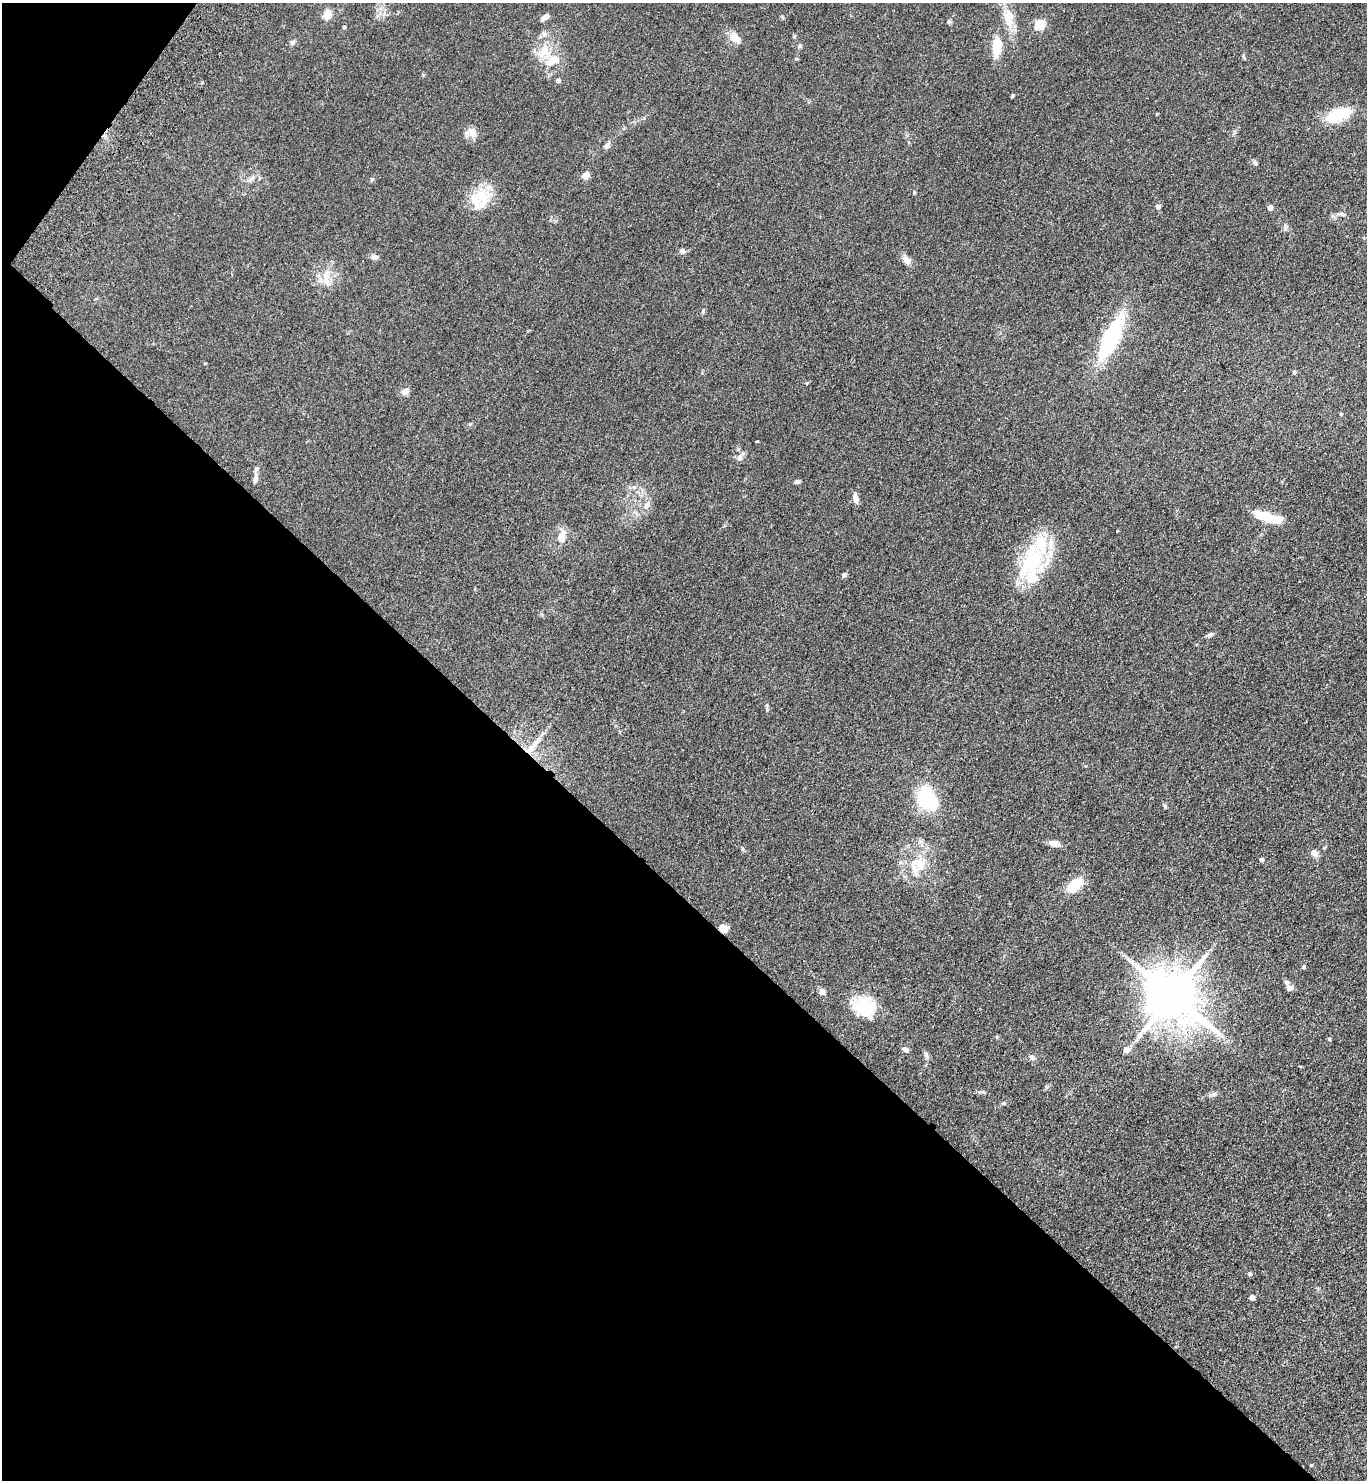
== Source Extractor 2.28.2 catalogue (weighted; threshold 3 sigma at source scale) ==
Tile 9 of 4 x 4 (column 1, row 3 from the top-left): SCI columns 392-1756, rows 1562-3039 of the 6103 x 6077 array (HDU 1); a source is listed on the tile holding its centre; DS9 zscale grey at full resolution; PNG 1369 x 1482 px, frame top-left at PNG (2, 3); no overlay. Shown black and unused: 41% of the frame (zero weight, under 3 of 4 exposures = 6% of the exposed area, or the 3 px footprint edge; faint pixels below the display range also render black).
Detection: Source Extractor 2.28.2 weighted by HDU 2 'WHT'; one run over the whole footprint, this tile lists its part. Background 0.0907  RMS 0.0088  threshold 0.0396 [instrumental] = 3 sigma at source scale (4.5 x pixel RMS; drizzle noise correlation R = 1.50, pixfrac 1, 0.05/0.05 arcsec/px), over >= 5 px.
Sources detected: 84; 2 inside a brighter object's white glare — not listed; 10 inside a brighter listed object's ellipse — not listed separately; the other 72 listed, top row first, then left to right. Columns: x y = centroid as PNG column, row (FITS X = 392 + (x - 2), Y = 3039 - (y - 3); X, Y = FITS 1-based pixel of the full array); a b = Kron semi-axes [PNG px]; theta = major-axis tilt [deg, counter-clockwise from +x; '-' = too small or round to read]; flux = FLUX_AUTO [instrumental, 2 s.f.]
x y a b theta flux
327 14 13 9 66 7.2
545 17 8 4 33 9.2
782 17 7 3 -54 0.99
1008 18 24 13 -79 16
949 22 6 5 - 1.3
1039 25 5 5 - 56
344 27 4 4 - 1.4
735 38 17 10 -35 8
292 42 8 5 19 1.8
799 46 6 4 71 1.2
996 46 16 8 87 22
544 51 19 15 63 17
796 59 5 3 - 0.84
558 80 5 4 - 3.1
1012 96 3 3 - 1.3
1338 115 25 13 19 31
472 132 13 11 -76 6.7
607 146 9 6 51 2.5
1255 162 8 5 -40 1.8
585 176 8 7 - 5.9
372 180 6 5 - 1.2
914 192 5 4 - 0.98
481 196 30 22 -30 23
1158 206 7 5 -4 1.9
1270 208 4 4 - 7.1
1342 214 12 5 -13 2.2
682 251 7 7 - 2.6
374 257 9 7 -16 3
906 260 11 8 -51 5.8
326 277 18 10 81 11
1111 338 50 15 64 78
1294 372 5 4 - 1.2
405 391 11 7 32 4.3
1341 414 4 4 - 0.89
757 441 4 2 - 0.63
740 457 10 8 68 3.6
255 479 13 6 82 3.6
797 482 5 4 - 2.4
634 487 5 5 - 1.7
855 498 12 6 -74 4.7
646 505 13 7 65 4.6
1268 517 27 9 -17 25
561 537 11 7 72 11
1033 557 42 27 -69 50
844 575 6 5 - 1.4
1210 634 9 4 9 1.8
535 743 25 7 51 9.3
926 799 25 18 -57 52
1165 806 6 4 -47 1.2
1055 843 11 7 -15 6.3
742 849 6 4 -72 1
1314 853 9 8 - 4.1
1261 860 4 4 - 2.7
919 863 25 19 -39 24
1075 885 18 10 42 22
723 929 8 7 - 9.1
1303 967 4 4 - 1.8
1289 988 7 6 - 4
822 992 6 6 - 4
1172 996 15 13 -39 4700
861 1007 29 19 -46 28
1329 1039 4 4 - 1.2
905 1049 8 5 -28 3
1126 1049 6 5 - 8.1
926 1055 11 5 -72 2.3
1032 1057 8 6 -25 2.8
982 1092 14 3 -7 1.7
1214 1094 7 4 44 1.9
1003 1103 6 4 21 1.2
1249 1274 6 5 - 1.6
1252 1297 4 4 - 5.2
1311 1465 4 3 - 0.81
Overlapping masked pixels (flux is a lower limit): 1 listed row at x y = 723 929
Unlisted compact peaks at least as high as the median listed source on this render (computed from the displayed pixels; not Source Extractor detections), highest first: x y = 703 311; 470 424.